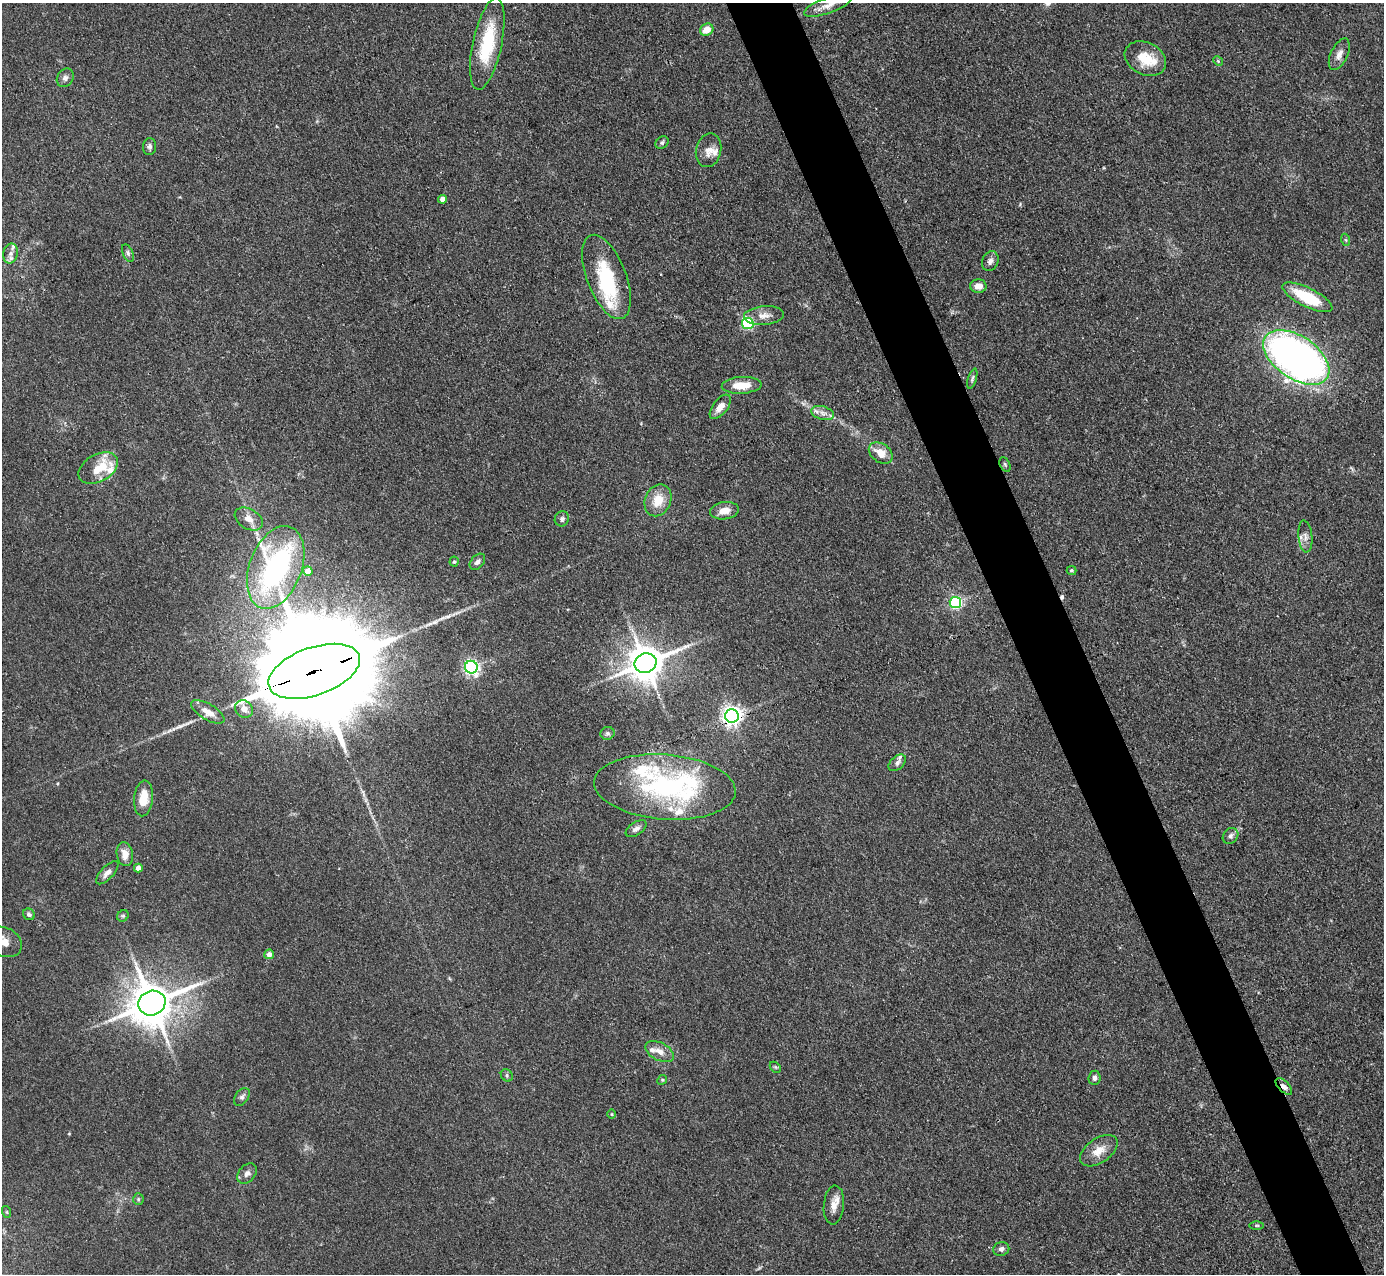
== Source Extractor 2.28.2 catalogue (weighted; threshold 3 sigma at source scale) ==
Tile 6 of 4 x 4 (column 2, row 2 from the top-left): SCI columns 1384-2765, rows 2825-4096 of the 5531 x 5521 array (HDU 1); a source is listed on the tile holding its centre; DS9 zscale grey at full resolution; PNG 1386 x 1276 px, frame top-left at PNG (2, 3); each listed source drawn as its Kron ellipse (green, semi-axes under 4 px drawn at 4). Shown black and unused: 5% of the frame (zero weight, under 3 of 4 exposures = <1% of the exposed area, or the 3 px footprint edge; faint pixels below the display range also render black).
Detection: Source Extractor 2.28.2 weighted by HDU 2 'WHT'; one run over the whole footprint, this tile lists its part. Background 0.106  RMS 0.0066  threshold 0.0298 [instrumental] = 3 sigma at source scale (4.5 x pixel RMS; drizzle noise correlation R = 1.50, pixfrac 1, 0.05/0.05 arcsec/px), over >= 5 px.
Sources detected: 92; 1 too faint to see at this stretch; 2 inside a brighter object's white glare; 1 cosmic-ray / hot-pixel residue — neither listed nor drawn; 14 inside a brighter listed object's ellipse — not listed separately; the other 74 listed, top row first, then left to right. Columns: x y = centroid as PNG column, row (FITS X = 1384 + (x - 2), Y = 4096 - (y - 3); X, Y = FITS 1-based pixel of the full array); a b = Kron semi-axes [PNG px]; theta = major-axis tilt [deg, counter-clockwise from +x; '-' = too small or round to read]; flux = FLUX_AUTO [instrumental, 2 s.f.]
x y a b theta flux
828 5 25 8 20 6.8
707 30 7 6 - 8.7
487 44 47 14 78 40
1339 54 17 8 65 4.6
1145 59 22 16 -27 17
1218 61 5 4 - 0.83
65 78 10 8 57 2.7
662 143 7 5 40 1.5
150 147 8 6 82 2.1
709 150 17 12 77 6
442 199 4 4 - 3.8
1346 240 6 4 -70 0.79
11 253 10 7 77 3.5
128 253 9 5 -66 1.7
990 261 10 8 67 2.9
606 277 44 19 -69 44
978 286 8 7 - 5.4
1307 297 27 9 -26 33
764 316 20 9 4 6.2
748 324 5 5 - 94
1296 357 37 21 -34 450
972 379 10 4 73 1.4
742 385 20 8 3 12
720 407 14 7 52 5.9
823 413 11 6 -16 4
881 453 13 9 -38 9.8
1005 464 8 5 -63 1.1
98 468 21 13 29 13
658 500 16 13 66 13
724 511 14 8 8 7.1
249 519 15 10 -31 6.9
562 519 8 7 - 1.9
1305 536 16 7 -85 3.8
454 561 5 4 - 0.96
477 562 9 6 48 2.7
276 567 43 26 69 150
1072 570 5 4 - 1.1
308 571 5 5 - 4.9
955 603 5 5 - 110
645 663 11 9 23 1700
471 667 6 6 - 180
314 671 48 24 19 29000
244 709 9 8 - 5.5
208 712 18 8 -31 8.4
732 716 7 7 - 380
607 733 7 6 - 1.4
897 763 10 6 43 2.3
665 787 71 32 -4 100
143 798 18 9 85 13
636 829 12 6 34 2.9
1231 836 8 7 - 2.2
125 854 12 8 -79 6.4
138 868 4 4 - 5.4
107 873 15 6 47 3.6
29 914 6 5 - 1.9
123 916 6 5 - 1.2
4 942 19 14 -24 10
269 954 5 5 - 3.8
152 1003 14 12 24 2400
660 1051 15 8 -27 5.9
775 1067 6 4 -44 0.93
507 1075 6 5 - 1.3
1094 1078 7 6 - 2.3
662 1080 5 4 - 0.82
1284 1086 10 5 -45 3.1
242 1097 10 6 53 2.1
612 1114 5 3 - 0.65
1099 1151 21 12 34 9.8
247 1174 11 8 48 3.6
138 1199 5 5 - 1
834 1205 19 10 85 7.1
7 1212 6 4 -71 0.8
1257 1225 7 3 1 0.9
1001 1249 8 7 - 2.5
Overlapping masked pixels (flux is a lower limit): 3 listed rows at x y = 314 671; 732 716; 1284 1086
Isophote crosses this tile's border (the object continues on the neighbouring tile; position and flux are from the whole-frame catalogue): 1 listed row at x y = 4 942